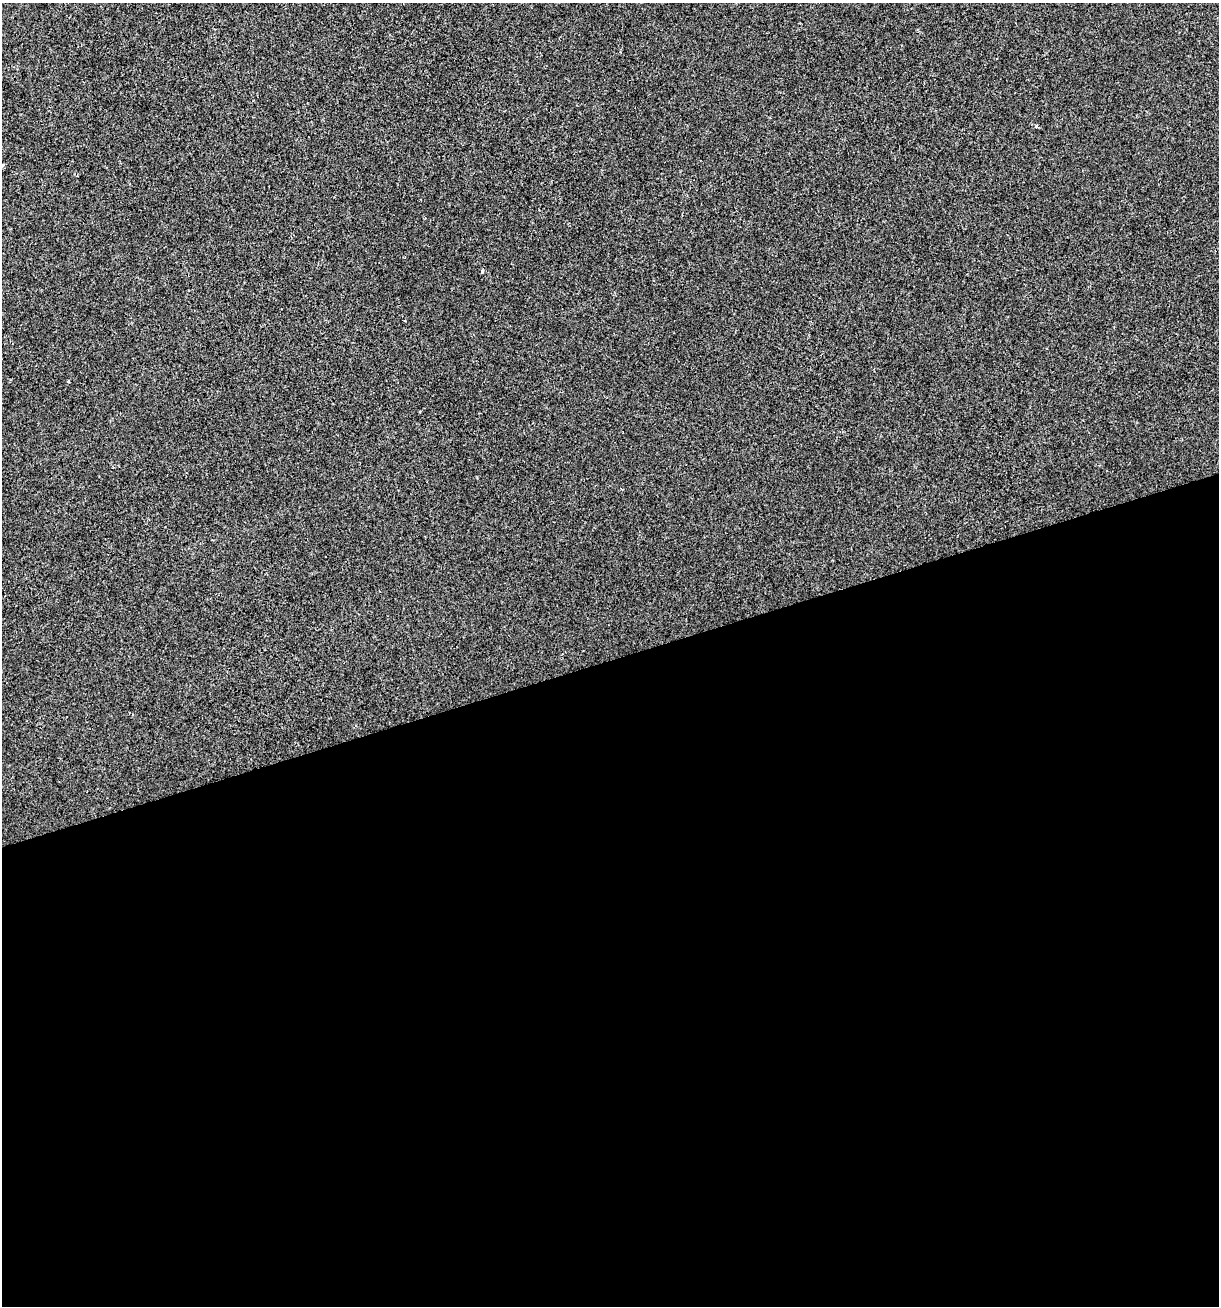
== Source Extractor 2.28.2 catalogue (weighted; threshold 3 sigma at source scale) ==
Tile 15 of 4 x 4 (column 3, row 4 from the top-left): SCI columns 2487-3703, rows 1-1304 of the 5022 x 5216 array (HDU 1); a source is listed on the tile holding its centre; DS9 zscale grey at full resolution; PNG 1221 x 1308 px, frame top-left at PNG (2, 3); no overlay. Shown black and unused: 50% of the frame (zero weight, under 2 of 3 exposures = <1% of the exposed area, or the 3 px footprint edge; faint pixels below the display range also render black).
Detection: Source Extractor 2.28.2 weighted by HDU 2 'WHT'; one run over the whole footprint, this tile lists its part. Background 5.62e-04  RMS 0.0042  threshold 0.0189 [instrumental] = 3 sigma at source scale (4.5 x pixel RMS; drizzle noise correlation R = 1.50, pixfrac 1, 0.0396/0.0396 arcsec/px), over >= 5 px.
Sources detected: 4; all 4 listed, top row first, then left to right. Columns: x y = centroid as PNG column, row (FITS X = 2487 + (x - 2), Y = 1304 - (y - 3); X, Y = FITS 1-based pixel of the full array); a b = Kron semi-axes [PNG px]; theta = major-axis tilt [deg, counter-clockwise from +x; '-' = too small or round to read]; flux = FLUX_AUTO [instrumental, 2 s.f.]
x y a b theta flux
3 165 3 3 - 1.7
482 271 4 3 - 0.7
68 381 3 3 - 0.81
420 412 2 2 - 0.35
Isophote crosses this tile's border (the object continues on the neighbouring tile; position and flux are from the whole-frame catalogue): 1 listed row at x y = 3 165